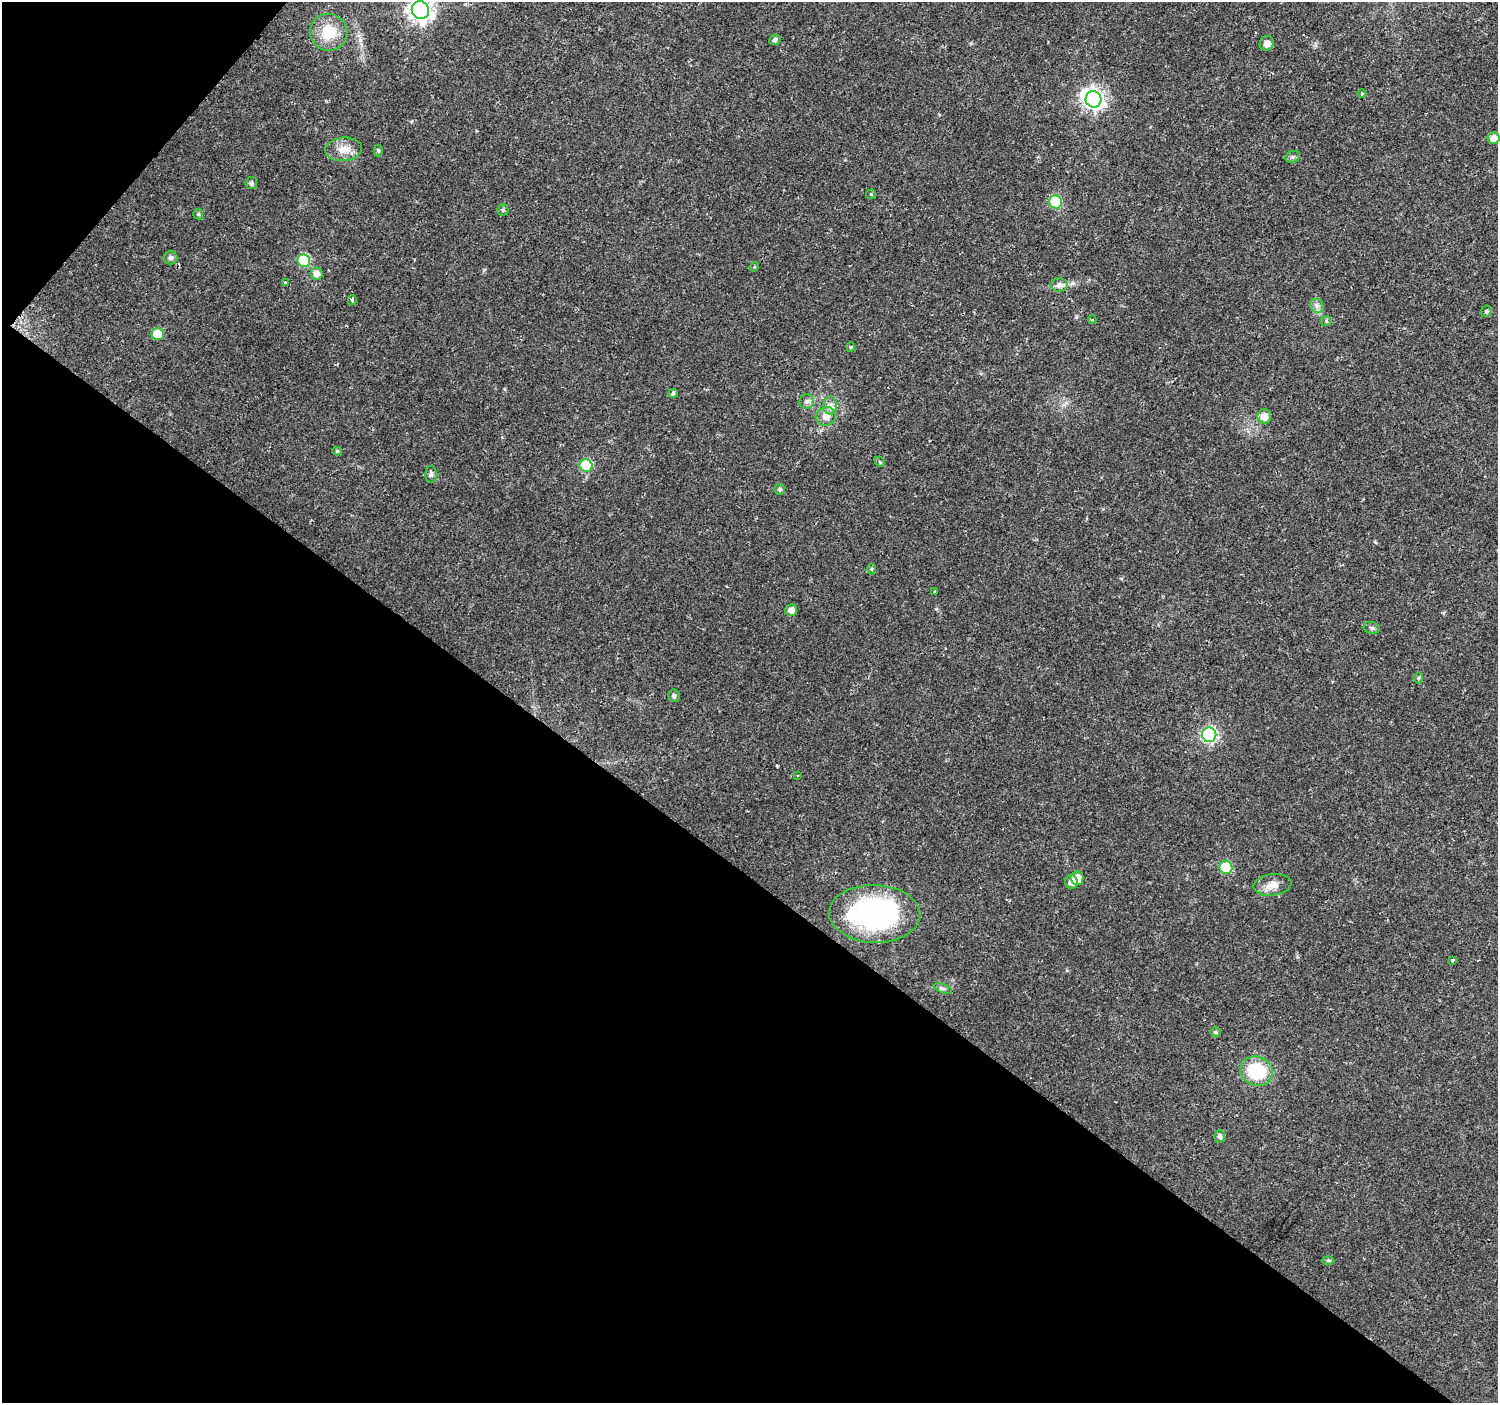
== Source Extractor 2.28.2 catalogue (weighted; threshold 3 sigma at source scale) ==
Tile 9 of 4 x 4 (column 1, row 3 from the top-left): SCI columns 1-1496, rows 1576-2976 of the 5992 x 6024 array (HDU 1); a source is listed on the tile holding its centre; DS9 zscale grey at full resolution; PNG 1500 x 1405 px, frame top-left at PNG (2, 2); each listed source drawn as its Kron ellipse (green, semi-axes under 4 px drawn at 4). Shown black and unused: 40% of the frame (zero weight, under 2 of 3 exposures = <1% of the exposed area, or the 3 px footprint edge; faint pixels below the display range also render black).
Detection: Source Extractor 2.28.2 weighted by HDU 2 'WHT'; one run over the whole footprint, this tile lists its part. Background 0.0237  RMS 0.003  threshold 0.0134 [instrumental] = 3 sigma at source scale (4.5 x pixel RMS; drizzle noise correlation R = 1.50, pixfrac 1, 0.0396/0.0396 arcsec/px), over >= 5 px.
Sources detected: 58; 1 inside a brighter object's white glare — neither listed nor drawn; the other 57 listed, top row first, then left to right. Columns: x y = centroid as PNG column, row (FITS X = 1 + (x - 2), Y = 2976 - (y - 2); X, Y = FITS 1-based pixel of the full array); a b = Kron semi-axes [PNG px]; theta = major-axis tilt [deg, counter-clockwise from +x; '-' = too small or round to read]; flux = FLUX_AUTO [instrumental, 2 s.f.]
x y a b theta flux
420 10 9 8 - 200
329 32 19 18 - 7.7
775 40 5 5 - 0.72
1267 43 7 7 - 1.6
1362 93 4 3 - 0.25
1093 99 8 8 - 130
1494 138 6 5 - 2.2
343 149 18 11 5 3.5
378 151 6 4 -90 0.44
1293 157 7 5 20 0.61
251 183 6 6 - 0.71
871 194 5 5 - 0.39
1056 202 6 6 - 21
503 210 5 5 - 0.44
198 214 5 5 - 0.42
171 258 7 6 - 0.71
304 261 6 6 - 25
754 267 5 4 - 0.34
317 274 6 6 - 2
285 283 4 3 - 0.35
1059 285 8 7 - 1.1
352 300 5 3 - 4.4
1317 306 8 6 -45 0.99
1486 311 6 5 - 0.49
1092 320 4 3 - 0.3
1326 321 5 5 - 0.42
157 334 6 6 - 7.4
851 347 5 4 - 0.34
673 393 5 4 - 0.61
807 402 7 7 - 0.92
830 405 9 7 89 1.3
1264 416 7 7 - 2.7
826 417 10 9 - 2.6
337 451 5 4 - 0.49
880 462 6 4 -44 0.4
586 466 6 6 - 20
431 474 8 5 90 0.72
780 489 5 5 - 0.54
872 569 5 3 - 0.33
935 591 3 3 - 0.27
791 610 6 6 - 1.9
1372 628 8 6 -16 0.73
1419 678 5 3 - 0.32
674 696 6 5 - 0.75
1209 735 7 7 - 55
798 776 3 2 - 0.42
1226 867 6 6 - 14
1077 878 7 6 - 3.2
1071 882 7 6 - 2
1272 885 19 10 7 3
875 914 46 29 -2 58
1452 960 3 3 - 1.3
943 988 9 3 -21 0.53
1215 1032 5 5 - 0.46
1256 1071 16 14 -24 14
1220 1136 6 5 - 0.95
1328 1260 6 4 1 0.43
Overlapping masked pixels (flux is a lower limit): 1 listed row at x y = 352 300
Isophote crosses this tile's border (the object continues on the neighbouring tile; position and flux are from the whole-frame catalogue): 1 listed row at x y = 420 10
Unlisted compact peaks at least as high as the median listed source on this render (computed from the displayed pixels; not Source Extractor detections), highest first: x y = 1076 317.